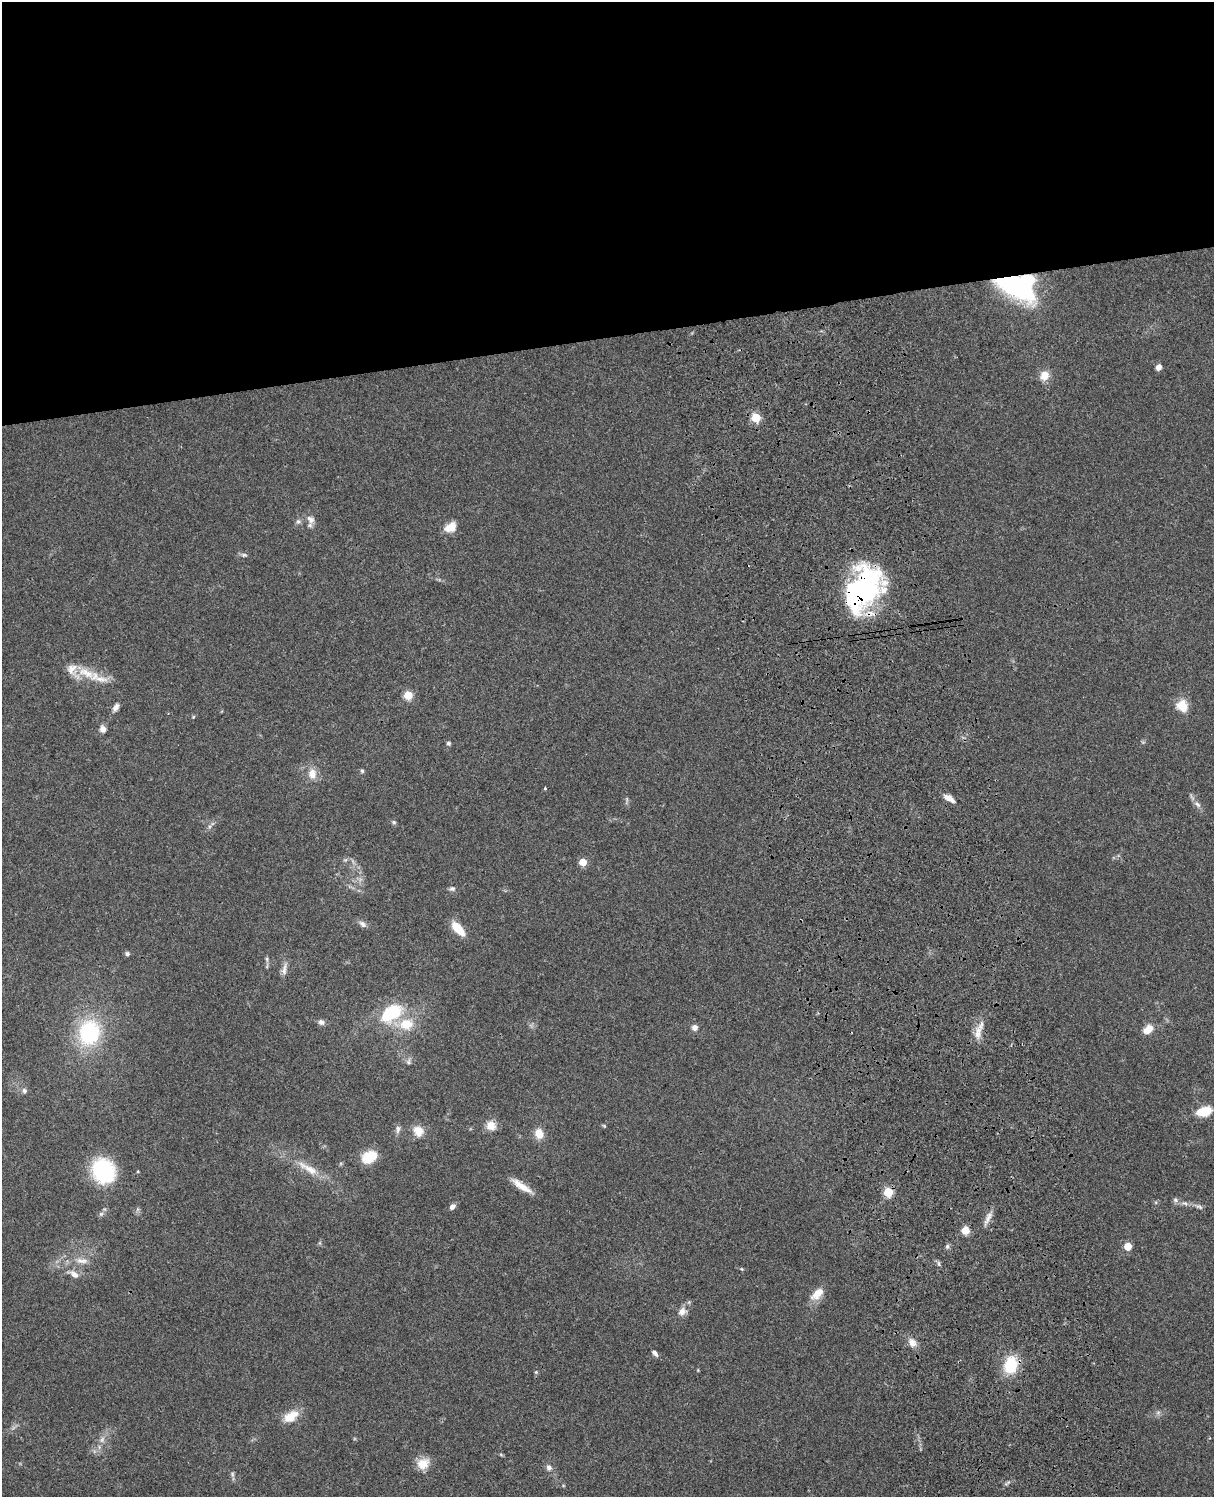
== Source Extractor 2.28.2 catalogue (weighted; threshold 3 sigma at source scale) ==
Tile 2 of 4 x 3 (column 2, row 1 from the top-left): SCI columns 1333-2544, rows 3268-4762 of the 5086 x 4926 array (HDU 1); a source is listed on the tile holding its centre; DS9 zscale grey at full resolution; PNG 1216 x 1499 px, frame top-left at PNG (2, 2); no overlay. Shown black and unused: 23% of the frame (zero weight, under 3 of 4 exposures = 6% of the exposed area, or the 3 px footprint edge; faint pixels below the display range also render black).
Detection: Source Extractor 2.28.2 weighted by HDU 2 'WHT'; one run over the whole footprint, this tile lists its part. Background 0.0961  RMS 0.0063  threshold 0.0282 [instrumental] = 3 sigma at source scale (4.5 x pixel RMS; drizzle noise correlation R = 1.50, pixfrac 1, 0.05/0.05 arcsec/px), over >= 5 px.
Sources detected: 82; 2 inside a brighter object's white glare — not listed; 3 inside a brighter listed object's ellipse — not listed separately; the other 77 listed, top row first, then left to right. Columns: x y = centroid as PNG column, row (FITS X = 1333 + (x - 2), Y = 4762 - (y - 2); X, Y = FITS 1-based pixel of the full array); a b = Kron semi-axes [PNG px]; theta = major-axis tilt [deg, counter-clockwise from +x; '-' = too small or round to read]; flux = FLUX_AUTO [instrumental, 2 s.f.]
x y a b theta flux
1015 285 38 17 -31 100
1159 367 7 6 - 3
1044 376 11 10 - 6.9
756 417 5 5 - 30
310 519 14 10 -49 4.2
298 521 8 5 62 1.7
450 527 15 10 29 7.6
244 555 9 5 -8 1.5
863 592 49 35 48 100
86 673 34 13 -22 14
408 695 5 5 - 25
1182 706 12 11 - 11
116 707 10 6 55 2.8
193 717 5 4 - 0.64
103 729 8 7 - 3.2
448 743 5 5 - 1.2
362 771 5 5 - 0.97
312 774 15 11 -85 6.5
545 788 4 3 - 0.63
949 798 15 6 -31 4.6
1197 804 11 6 -45 2.8
394 822 6 5 - 1
209 827 6 4 71 1.1
583 862 5 5 - 12
452 889 8 6 0 1.6
363 924 11 7 -39 2.4
458 929 16 7 -47 13
127 954 6 6 - 1.3
267 959 8 4 -82 1.2
284 969 18 6 81 3.7
391 1013 28 17 34 31
321 1022 8 7 - 2.3
406 1024 19 15 10 15
981 1025 21 7 59 5.4
695 1028 7 7 - 2.8
1148 1029 11 8 40 7.3
89 1033 30 25 79 52
408 1062 9 5 78 1.6
24 1091 7 7 - 1.8
1204 1111 13 8 13 18
491 1126 12 11 - 6.7
604 1126 5 4 - 0.71
398 1129 12 6 86 2.1
418 1131 12 10 -64 7.9
539 1134 9 8 - 9.7
369 1157 18 12 29 13
308 1168 36 9 -30 12
103 1171 20 18 -61 61
138 1171 4 3 - 0.56
522 1186 29 7 -34 8.5
888 1192 5 5 - 29
1175 1200 7 6 - 1.6
1184 1203 10 5 -10 2.4
452 1207 7 6 - 2.5
1199 1207 10 5 -20 1.8
101 1214 7 5 43 1.4
988 1218 20 5 65 4
965 1230 5 5 - 18
320 1243 6 4 -72 0.76
947 1246 6 5 - 1.3
1128 1246 5 5 - 14
82 1261 19 8 -4 5.6
939 1264 6 4 -72 1.1
742 1269 5 4 - 0.66
74 1274 16 8 -32 4.7
817 1294 21 10 44 7.7
682 1311 12 10 37 4.5
912 1342 13 10 -54 4.4
655 1353 9 5 -49 2
1010 1365 19 14 77 22
1158 1412 7 4 1 1.4
291 1416 21 12 31 10
102 1440 10 6 64 2.7
501 1455 6 4 -20 0.72
423 1464 16 13 34 8.4
549 1467 8 7 - 2.5
232 1474 8 5 -84 1.4
Overlapping masked pixels (flux is a lower limit): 3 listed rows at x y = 1015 285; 863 592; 888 1192